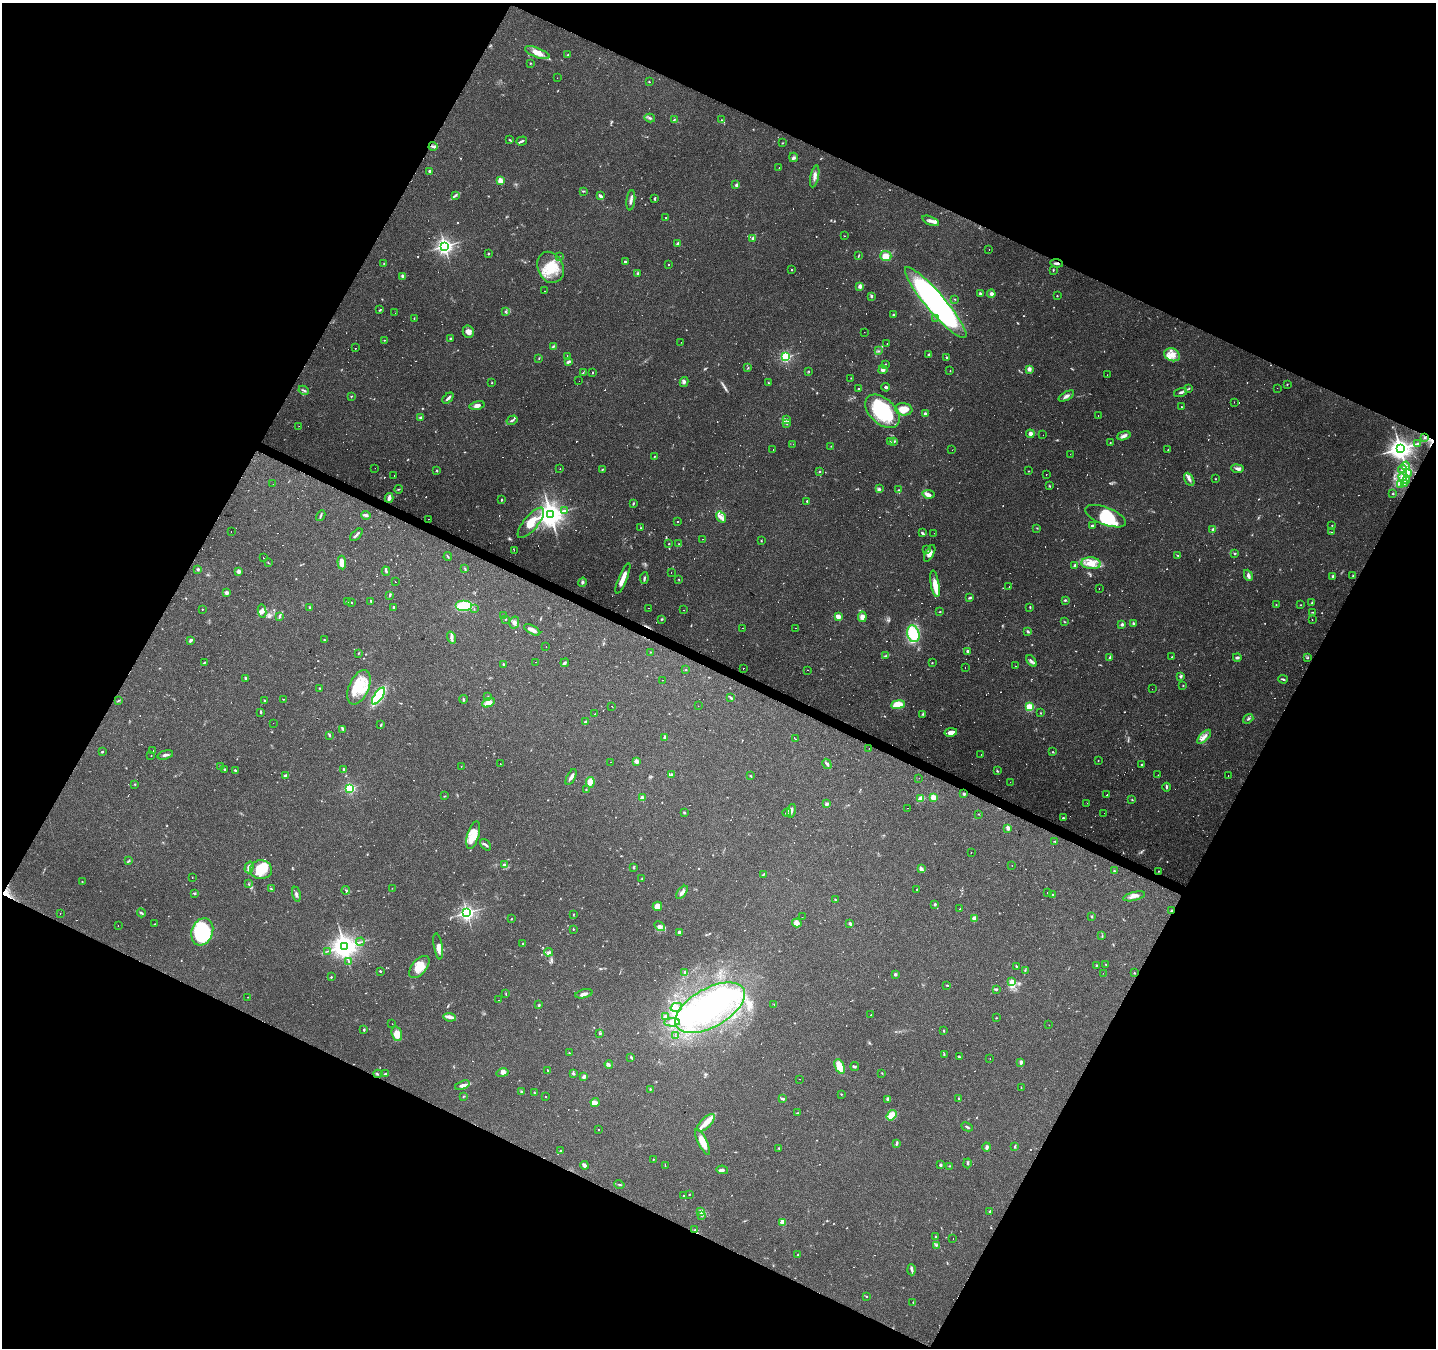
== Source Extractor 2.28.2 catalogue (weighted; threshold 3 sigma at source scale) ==
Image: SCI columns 1-5736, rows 198-5578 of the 5741 x 5842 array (HDU 1 of 3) = the unmasked area's bounding box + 8 px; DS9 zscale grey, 4 x 4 block average (1 PNG px = mean of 4 x 4 image px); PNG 1438 x 1350 px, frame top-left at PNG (2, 3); each listed source drawn as its Kron ellipse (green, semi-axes under 4 px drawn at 4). Shown black and unused: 46% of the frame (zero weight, under 2 of 3 exposures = <1% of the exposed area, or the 3 px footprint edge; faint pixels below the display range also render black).
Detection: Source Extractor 2.28.2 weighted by HDU 2 'WHT'. Background 0.106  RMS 0.0056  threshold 0.0254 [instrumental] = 3 sigma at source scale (4.5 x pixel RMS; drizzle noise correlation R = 1.50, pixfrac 1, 0.0396/0.0396 arcsec/px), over >= 5 px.
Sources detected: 1016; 20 too faint to see at this stretch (4 x 4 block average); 9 inside a brighter object's white glare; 148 cosmic-ray / hot-pixel residue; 1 long thin detection or spike segment (spike, bleed or trail) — neither listed nor drawn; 24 coinciding with a brighter row at this scale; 62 inside a brighter listed object's ellipse — not listed separately; of the other 752, all 500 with FLUX_AUTO >= 1.62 (the completeness limit of this list) listed and drawn (252 fainter detections not listed), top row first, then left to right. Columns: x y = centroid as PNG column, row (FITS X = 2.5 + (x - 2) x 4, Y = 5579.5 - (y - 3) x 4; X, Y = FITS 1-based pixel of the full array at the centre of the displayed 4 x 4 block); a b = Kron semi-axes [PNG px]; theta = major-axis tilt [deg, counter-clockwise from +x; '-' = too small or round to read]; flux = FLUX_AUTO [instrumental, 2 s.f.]
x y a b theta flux
537 53 13 4 -21 35
568 55 3 2 - 2.8
530 63 2 2 - 2
557 78 2 2 - 2.7
649 82 2 2 - 2.5
650 118 5 2 - 6.1
674 120 3 2 - 2.3
722 120 2 2 - 2.8
510 140 3 2 - 2.6
522 141 5 2 - 6.5
782 143 2 2 - 2.1
433 146 4 2 - 6.2
793 157 5 3 - 5.9
779 168 2 2 - 2.1
430 171 3 2 - 6.9
815 176 11 3 78 16
500 180 2 2 - 49
736 185 4 3 - 6.4
583 191 3 2 - 3.6
455 196 2 2 - 2.1
600 196 4 2 - 8.1
655 199 4 2 - 4.4
631 200 10 2 83 11
666 218 2 2 - 1.7
931 221 9 3 -22 13
845 236 2 2 - 2.5
752 238 3 2 - 6
678 243 3 2 - 9
445 246 3 3 - 850
989 249 2 2 - 3.7
488 254 2 2 - 4.9
859 255 4 2 - 2.5
886 256 5 5 - 39
559 257 2 2 - 2
625 262 3 2 - 12
384 263 2 2 - 1.7
1057 263 6 2 -8 8.9
668 265 2 2 - 2
550 267 16 12 -66 99
792 270 2 2 - 5.4
1053 270 3 2 - 2.9
638 273 2 2 - 15
403 276 3 2 - 13
860 286 2 2 - 40
545 291 2 2 - 2.6
980 294 3 2 - 6.3
991 294 4 4 - 9.9
871 296 2 2 - 6.6
1057 296 2 2 - 2.6
955 299 2 2 - 1.8
936 303 46 9 -50 1100
380 310 4 2 - 2.6
505 311 3 2 - 3.3
395 313 2 2 - 2
893 315 2 2 - 2.6
936 318 2 2 - 2
414 319 3 2 - 1.8
468 332 6 5 - 19
864 332 2 2 - 1.9
451 338 2 2 - 2.9
384 340 2 2 - 2.2
681 342 2 2 - 2.3
887 344 2 2 - 3.8
554 346 2 2 - 3.3
355 348 2 2 - 9.5
879 351 2 2 - 2.7
929 354 3 2 - 4.5
1172 355 8 6 -22 28
567 356 2 2 - 120
786 357 2 2 - 350
946 357 2 2 - 4.2
539 358 3 2 - 2.2
568 362 3 2 - 11
885 364 2 2 - 2.4
748 368 3 2 - 2.2
1029 369 2 2 - 48
883 370 4 3 - 11
808 371 3 2 - 1.8
950 371 2 2 - 1.7
583 373 3 2 - 2.5
593 373 2 2 - 2.6
1107 375 2 2 - 1.7
851 378 2 2 - 1.7
579 381 2 2 - 3.1
684 382 5 3 - 9.2
492 383 2 2 - 2.4
768 383 2 2 - 2
1287 384 2 2 - 2
886 387 4 2 - 8
1189 388 3 2 - 2.2
1277 388 2 2 - 1.9
858 389 2 2 - 3.7
304 390 5 2 - 4.6
1180 392 6 3 15 8
351 396 2 2 - 1.8
1066 396 8 3 29 11
448 398 6 2 42 11
1234 402 2 2 - 2.6
477 405 7 3 12 16
1181 407 2 2 - 1.7
904 409 9 6 -7 42
882 411 20 12 -42 270
925 414 2 2 - 21
1098 416 2 2 - 1.6
421 417 3 2 - 6.3
786 419 4 2 - 3
512 420 6 2 31 5.9
787 424 2 2 - 2.3
299 426 2 2 - 2.6
1030 434 4 3 - 14
1043 435 2 2 - 4.9
1124 436 7 4 19 12
1425 437 2 2 - 3.2
890 442 2 2 - 1.8
893 442 3 2 - 3.3
1110 442 2 2 - 2.1
1418 443 3 2 - 4.8
793 444 2 2 - 1.8
831 446 2 2 - 1.8
1400 448 4 3 - 2700
773 449 2 2 - 1.9
952 450 2 2 - 3.4
1168 450 2 2 - 1.8
1070 454 2 2 - 12
654 456 2 2 - 2.2
1406 466 4 3 - 9.1
375 468 2 2 - 1.6
560 469 2 2 - 6.4
603 469 4 2 - 3.2
1237 469 6 3 -7 10
1402 469 4 2 - 6.5
437 470 3 2 - 2.9
1029 471 2 2 - 1.9
819 472 2 2 - 4.4
1408 473 4 3 - 8.1
1046 474 2 2 - 2
394 476 2 2 - 1.6
1403 476 4 3 - 24
1189 479 7 3 -62 13
1215 479 2 2 - 2.2
1406 481 2 2 - 2.8
1404 483 3 2 - 4.1
273 484 2 2 - 1.7
1400 484 4 3 - 8.3
1049 486 3 2 - 2.9
398 489 4 2 - 2.8
879 489 4 3 - 5.8
898 490 3 2 - 2.9
928 494 6 4 -7 12
1393 494 2 2 - 2.4
389 498 5 2 - 18
501 500 3 2 - 2.9
807 501 3 2 - 3.5
633 503 4 2 - 3.4
565 510 3 2 - 2.4
551 514 4 4 - 3400
366 515 4 4 - 6.7
321 516 6 2 60 4.6
1106 516 21 9 -21 92
721 517 6 3 -57 13
428 519 2 2 - 2
678 521 2 2 - 1.8
531 523 19 7 50 100
1332 525 2 2 - 2.7
1092 526 3 2 - 3.9
641 528 3 2 - 2.6
1037 528 3 2 - 1.7
1213 529 4 3 - 6.3
231 531 2 2 - 6.9
922 532 3 2 - 4.4
1331 532 3 2 - 2.1
934 533 2 2 - 3
356 535 8 2 46 7.3
702 539 2 2 - 4.8
761 541 2 2 - 1.9
669 543 2 2 - 2.3
679 544 3 2 - 2.7
514 550 2 2 - 2
927 550 2 2 - 7.2
930 553 9 4 62 20
1235 554 3 2 - 3.1
1178 555 3 2 - 2.7
448 556 4 2 - 3.2
264 557 2 2 - 31
268 563 2 2 - 1.7
342 563 7 3 -84 31
1091 563 10 6 -6 44
1075 565 2 2 - 13
198 569 3 2 - 4.4
465 569 4 2 - 3.1
238 571 2 2 - 30
386 571 4 2 - 4.8
671 572 2 2 - 1.9
1248 575 6 3 -66 11
1333 576 4 2 - 3.8
1353 576 2 2 - 3.7
623 578 16 3 67 37
644 578 5 2 - 5.3
679 579 2 2 - 1.8
395 581 2 2 - 4.4
582 582 5 3 - 6.1
935 584 13 4 -80 47
1009 587 2 2 - 16
1099 589 2 2 - 3.2
226 593 2 2 - 12
390 595 3 2 - 3.5
970 598 4 2 - 3.9
1065 600 3 2 - 4.5
348 601 3 2 - 3.9
371 601 3 2 - 3
352 603 2 2 - 1.7
1312 603 2 2 - 2.6
1276 605 2 2 - 1.6
1301 605 2 2 - 1.9
464 606 8 5 0 130
310 607 2 2 - 3.2
394 607 2 2 - 9.7
1030 607 3 2 - 3
649 608 2 2 - 1.8
202 609 2 2 - 2.2
474 609 2 2 - 1.7
683 610 2 2 - 4.4
262 611 6 4 -80 13
940 611 3 2 - 1.8
1313 612 3 2 - 1.8
504 616 3 2 - 3.2
838 616 4 3 - 25
279 617 3 2 - 4.4
862 617 5 4 - 19
506 619 2 2 - 2.4
662 619 3 2 - 3.1
1312 619 2 2 - 1.6
1065 622 2 2 - 2
514 623 6 5 - 12
1133 623 2 2 - 4.3
1122 624 2 2 - 25
743 628 2 2 - 5.4
795 628 2 2 - 2.6
532 630 9 3 -30 13
1028 631 3 2 - 3.9
913 634 8 6 -73 120
451 638 6 3 -72 10
191 640 3 2 - 9.4
324 640 3 2 - 2.5
546 647 2 2 - 1.6
968 651 3 3 - 6.1
651 652 2 2 - 1.7
358 653 2 2 - 1.9
886 656 3 3 - 3.9
1110 657 3 2 - 5.5
1172 657 2 2 - 2.7
1237 657 4 3 - 7
1308 658 3 2 - 2.8
1031 661 6 3 -53 8.1
536 662 2 2 - 1.6
204 663 3 2 - 2.9
565 663 4 2 - 6.2
932 663 2 2 - 2
503 664 2 2 - 6.2
1016 666 2 2 - 5.3
965 667 2 2 - 3
743 668 2 2 - 7.2
686 670 2 2 - 1.7
808 670 2 2 - 2.8
1180 677 3 3 - 3.8
245 678 3 2 - 4.2
1283 679 4 2 - 4.6
662 680 2 2 - 1.9
1183 686 2 2 - 1.8
359 687 18 10 66 95
320 688 2 2 - 2.6
1152 689 2 2 - 2.1
378 696 10 4 56 220
488 697 3 2 - 2.9
730 697 3 2 - 3
283 699 2 2 - 1.7
463 699 4 2 - 3.6
118 700 2 2 - 1.7
264 700 2 2 - 2.9
488 703 6 4 24 22
898 705 7 4 8 67
612 706 2 2 - 5.3
698 706 2 2 - 5.4
1029 707 2 2 - 240
261 712 4 2 - 3.7
1041 713 2 2 - 1.9
595 714 3 2 - 2.5
923 714 3 3 - 4
1248 719 5 2 - 5.2
585 722 2 2 - 4.2
273 723 2 2 - 2
381 725 3 2 - 3.7
343 729 4 2 - 3.9
951 732 6 3 11 25
329 736 4 2 - 3.3
665 737 3 2 - 10
1204 737 9 3 45 19
796 739 2 2 - 2
869 748 2 2 - 2.4
153 751 2 2 - 3.2
103 752 3 2 - 2.7
1053 752 2 2 - 2
981 754 2 2 - 1.7
165 755 8 3 17 9.8
151 756 2 2 - 1.6
1098 760 2 2 - 1.7
636 761 2 2 - 51
611 762 2 2 - 3.5
500 764 2 2 - 2.5
827 764 5 3 - 8.3
1142 765 2 2 - 4.2
220 766 3 2 - 3.5
461 767 2 2 - 1.9
344 769 3 2 - 5
225 770 4 2 - 3.7
235 770 2 2 - 4.8
997 771 3 2 - 3.2
286 775 4 3 - 8.4
672 775 4 2 - 5.8
1158 775 2 2 - 8.4
1228 775 2 2 - 2.7
750 776 3 2 - 2.4
571 777 9 3 63 14
919 778 2 2 - 1.7
590 782 5 4 - 33
1010 782 2 2 - 4.1
135 784 2 2 - 2.2
1167 787 4 2 - 5.3
350 788 2 2 - 280
586 789 2 2 - 2.3
964 794 2 2 - 11
1106 795 2 2 - 2.5
445 796 3 2 - 1.8
933 797 2 2 - 120
642 798 2 2 - 52
920 799 4 3 - 22
1132 799 2 2 - 1.9
1087 803 2 2 - 2.8
827 804 4 2 - 7.6
907 808 2 2 - 6.4
791 811 7 3 74 12
684 813 3 2 - 3.6
787 813 4 3 - 6.3
1104 813 2 2 - 4.8
979 814 2 2 - 1.9
1063 818 2 2 - 4.3
1008 828 4 3 - 7.6
473 835 14 6 74 64
1055 841 3 2 - 2.2
486 845 7 2 -49 5.1
971 852 2 2 - 5.3
129 861 3 2 - 2.9
504 865 4 2 - 5.3
1012 865 2 2 - 5.3
249 867 6 3 73 20
633 868 3 2 - 3.4
921 868 4 3 - 11
261 870 11 9 -3 79
1114 871 3 2 - 4
1158 871 2 2 - 1.7
764 874 3 2 - 2.7
192 877 2 2 - 3
642 878 2 2 - 1.9
82 882 2 2 - 1.7
249 884 2 2 - 1.8
392 888 2 2 - 1.6
271 889 3 2 - 3.4
917 889 2 2 - 2
346 890 4 2 - 3.4
682 892 8 3 51 14
1047 892 2 2 - 2.4
194 893 3 2 - 3.1
296 894 7 2 -78 9
1053 894 2 2 - 1.6
1134 896 11 3 14 16
835 900 3 2 - 3.7
935 904 2 2 - 6.1
657 906 5 4 - 28
960 909 4 2 - 2.3
1171 911 3 2 - 4.9
60 913 2 2 - 3
141 913 4 2 - 5.1
467 913 3 3 - 860
573 914 3 2 - 1.7
802 917 2 2 - 3.5
1092 917 2 2 - 1.9
974 918 3 3 - 9.4
511 919 3 2 - 1.7
797 923 5 4 - 18
850 923 2 2 - 19
155 924 3 2 - 2.5
118 926 2 2 - 4
660 926 6 3 -44 11
573 929 2 2 - 2.7
202 932 14 10 70 300
679 932 2 2 - 24
1102 935 3 2 - 2.3
360 942 4 2 - 3.8
523 943 2 2 - 2.7
344 946 4 3 - 3400
438 946 13 4 -80 24
328 951 2 2 - 1.6
548 952 4 3 - 6.3
349 961 2 2 - 2.1
1106 964 2 2 - 2.1
1096 965 3 2 - 2.7
1016 966 2 2 - 3.4
419 967 13 7 50 45
1025 970 3 2 - 3.8
380 971 2 2 - 6.3
685 972 2 2 - 21
1103 973 2 2 - 1.8
1134 973 2 2 - 3
895 974 2 2 - 20
331 977 2 2 - 3.3
1012 982 2 2 - 81
946 985 2 2 - 1.6
996 989 4 2 - 3.9
506 994 3 2 - 1.8
584 994 9 3 13 12
248 997 2 2 - 6.8
499 1000 2 2 - 2.6
774 1004 2 2 - 2
539 1005 3 2 - 3.8
676 1007 6 4 14 14
710 1008 38 19 29 530
871 1015 2 2 - 3
665 1016 2 2 - 19
449 1017 6 3 -7 12
996 1018 2 2 - 1.8
672 1022 8 4 3 18
392 1024 2 2 - 8.2
1049 1025 2 2 - 2.3
364 1029 2 2 - 4.1
944 1031 3 2 - 3.6
600 1033 3 2 - 3.3
397 1034 7 5 -74 45
675 1036 2 2 - 2.6
569 1053 2 2 - 1.8
944 1054 4 2 - 2.6
631 1057 3 2 - 3.9
959 1057 3 2 - 4.1
990 1059 2 2 - 4.2
1021 1062 3 2 - 13
609 1064 4 2 - 4.1
840 1066 8 4 -68 69
855 1067 4 2 - 4.4
548 1070 2 2 - 2.8
502 1073 6 4 11 12
882 1073 2 2 - 1.8
378 1074 4 2 - 3.9
385 1074 4 2 - 4
573 1074 3 3 - 4.7
584 1077 3 2 - 13
799 1079 2 2 - 1.8
462 1085 7 3 19 14
1021 1088 2 2 - 1.7
650 1089 3 2 - 3.1
521 1091 2 2 - 4.5
534 1093 4 2 - 3
841 1094 2 2 - 2.2
463 1096 3 2 - 2.4
545 1097 2 2 - 5.3
782 1099 4 2 - 6.8
888 1099 3 3 - 7.9
958 1099 2 2 - 2
595 1102 4 4 - 15
797 1113 3 2 - 2.9
891 1115 5 4 - 36
706 1123 11 5 44 28
967 1127 6 2 -25 4.6
598 1130 2 2 - 3
703 1142 14 4 -63 45
896 1144 4 2 - 3.7
1015 1146 4 2 - 3.4
987 1147 4 3 - 8
779 1148 2 2 - 2.7
561 1151 3 2 - 3.8
653 1159 2 2 - 2.6
967 1163 5 2 - 4.7
584 1165 4 3 - 13
940 1165 2 2 - 18
665 1166 2 2 - 1.6
949 1166 3 2 - 2.4
722 1170 6 3 -11 8
619 1184 5 2 - 3.6
689 1195 2 2 - 2.3
684 1196 2 2 - 1.7
990 1211 3 2 - 3
701 1212 4 2 - 6
701 1215 3 2 - 3
782 1222 2 2 - 75
695 1230 2 2 - 2.2
936 1237 2 2 - 2.2
953 1239 2 2 - 16
937 1245 4 2 - 3.3
798 1255 3 2 - 3.4
912 1270 5 3 - 7.3
866 1296 2 2 - 2
913 1302 3 2 - 2.3
Overlapping masked pixels (flux is a lower limit): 2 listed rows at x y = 1057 263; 1171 911
Diffuse or blended objects may show on this block-average render without a row.